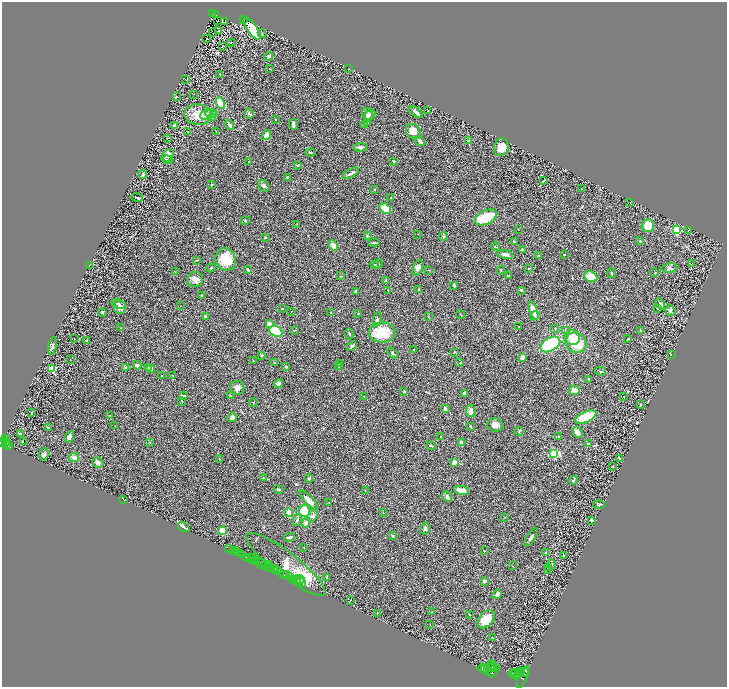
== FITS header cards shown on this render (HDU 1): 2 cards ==
NAXIS1  =                 1450
NAXIS2  =                 1369

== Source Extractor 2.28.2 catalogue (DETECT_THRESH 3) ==
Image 1450 x 1369 px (HDU 1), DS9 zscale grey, zoomed out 1/2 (1 PNG px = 2 x 2 image px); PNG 729 x 689 px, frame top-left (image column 2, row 1369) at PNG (2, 2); each listed source drawn as its Kron ellipse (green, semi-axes under 4 px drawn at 4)
Background 0.408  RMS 0.028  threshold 0.0838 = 3 sigma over >= 5 px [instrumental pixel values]
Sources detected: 323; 24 cannot appear on this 1/2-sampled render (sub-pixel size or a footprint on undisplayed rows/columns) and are neither listed nor drawn; the other 299 listed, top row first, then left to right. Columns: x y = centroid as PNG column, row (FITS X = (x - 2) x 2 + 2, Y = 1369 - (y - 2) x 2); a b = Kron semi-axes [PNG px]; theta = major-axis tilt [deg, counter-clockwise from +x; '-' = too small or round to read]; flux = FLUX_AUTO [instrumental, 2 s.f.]
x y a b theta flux
213 14 3 2 - 82
216 15 2 1 - 2.9
244 19 2 2 - 40
218 21 2 1 - 2.9
224 22 2 1 - 1.4
252 29 13 5 -55 360
218 31 2 2 - 32
212 33 2 1 - 1.6
262 33 4 2 - 3.1
207 39 2 1 - 1.6
231 42 2 1 - 2.6
222 47 3 1 - 1.9
269 56 4 2 - 11
270 69 2 1 - 1.6
349 69 2 1 - 1.5
220 75 4 2 - 3.1
185 79 2 1 - 2.6
194 94 2 1 - 1.9
176 96 2 2 - 5.1
220 103 6 4 -62 95
428 111 2 1 - 1.9
416 112 7 3 -35 15
211 113 6 3 -9 27
249 113 5 4 - 7
198 115 13 10 -9 92
207 115 6 5 - 18
368 115 7 5 -77 15
370 115 6 4 48 8.5
212 117 3 3 - 7.2
275 119 2 2 - 7
368 123 2 1 - 1.6
293 124 5 3 - 20
364 124 3 2 - 3.4
175 125 4 2 - 7.9
229 125 5 3 - 17
413 131 7 7 - 57
188 132 2 1 - 1.7
216 132 3 2 - 2.9
267 135 5 3 - 46
167 138 3 1 - 2.2
420 141 5 3 - 17
469 141 3 2 - 5.7
360 147 7 4 5 16
501 147 9 7 77 61
310 152 5 2 - 5.7
168 155 7 5 49 24
168 160 5 2 - 3.7
248 161 2 1 - 1.6
394 161 2 2 - 27
297 165 3 3 - 4.5
351 173 9 3 28 16
143 174 5 2 - 6.2
287 177 2 2 - 2.6
543 181 4 2 - 4.1
211 185 2 2 - 3.9
264 186 6 5 - 15
582 189 3 1 - 1.8
374 190 2 2 - 2.3
137 198 6 2 -18 7.8
391 198 2 2 - 2.2
630 203 2 1 - 1.8
385 208 6 4 -39 79
486 217 11 7 26 190
245 221 4 2 - 5.1
297 224 3 2 - 2.2
648 226 6 6 - 89
518 229 2 2 - 2.5
676 230 3 3 - 400
688 231 2 2 - 2.2
418 234 2 2 - 1.4
367 236 3 3 - 4.9
444 236 4 4 - 8.6
265 237 2 2 - 5.2
639 241 3 3 - 4.3
515 242 4 2 - 4.5
374 243 6 2 -1 6.1
333 245 6 4 -63 36
495 247 4 2 - 4.6
522 249 4 3 - 5.7
505 254 8 3 -9 26
564 255 2 2 - 8
539 256 4 3 - 4.2
226 259 11 10 - 140
196 260 2 2 - 2.3
691 263 2 1 - 34
374 264 3 2 - 3.2
378 264 5 3 - 6.6
89 265 3 1 - 2.1
418 267 8 5 65 23
211 268 5 3 - 6.4
529 268 3 2 - 2.6
669 268 8 4 7 12
248 270 4 3 - 11
429 270 2 2 - 5
501 270 4 2 - 2.7
175 272 2 2 - 2.5
611 273 5 2 - 4.1
655 273 4 1 - 2.1
341 276 4 2 - 3.9
508 276 3 2 - 4.6
591 277 7 5 -24 100
195 279 8 7 - 27
385 280 4 2 - 4.5
454 285 4 2 - 6.6
388 290 2 2 - 3.3
419 290 4 3 - 8.1
521 290 3 2 - 6.2
355 291 3 2 - 8.2
202 295 2 2 - 4.7
119 304 7 3 -16 9.3
660 304 6 3 -61 10
180 306 2 2 - 1.5
120 307 7 6 - 22
657 308 3 3 - 3.6
282 309 3 2 - 2.8
533 310 10 3 -68 37
291 311 3 2 - 2.6
670 311 5 4 - 13
102 312 4 3 - 11
331 313 3 2 - 3.2
358 313 2 2 - 1.9
461 315 4 2 - 3
205 316 4 3 - 8.3
428 316 3 2 - 3
534 316 4 3 - 16
377 319 7 3 76 9.5
270 324 2 2 - 62
519 326 3 2 - 1.8
121 327 2 2 - 1.9
555 328 3 2 - 3.5
294 330 3 2 - 3.2
565 330 3 3 - 4.4
640 330 4 2 - 2.9
276 331 7 5 -33 270
382 333 13 10 0 200
349 334 5 3 - 6
74 338 2 1 - 1.2
573 338 7 7 - 72
628 339 3 2 - 2.8
86 340 3 3 - 4.2
576 343 11 9 -31 150
550 344 11 6 30 520
52 346 9 3 77 9.9
352 346 6 3 45 8.8
414 349 3 2 - 3
454 352 3 2 - 4.8
392 353 6 3 -48 8.5
671 354 2 1 - 1.6
262 355 3 3 - 5.5
522 357 4 3 - 22
70 359 3 2 - 2.2
253 360 2 1 - 1.5
275 362 2 2 - 1.7
340 363 3 2 - 3.1
460 363 3 2 - 2.7
137 365 4 3 - 15
125 367 4 2 - 6.8
286 367 3 3 - 7.1
339 367 3 2 - 4.6
52 368 3 3 - 290
148 368 3 3 - 5.5
151 369 4 3 - 16
600 371 5 2 - 5.5
161 376 2 2 - 4.2
173 376 2 2 - 2.7
589 379 3 3 - 4
278 383 5 4 - 13
237 388 7 6 - 26
574 390 5 4 - 35
404 391 3 3 - 4.4
464 393 3 3 - 18
184 395 4 2 - 6.6
230 396 4 2 - 3.3
364 396 2 1 - 1.6
624 396 2 2 - 2.2
182 401 3 2 - 2.8
253 403 4 2 - 2.3
640 405 3 1 - 3
445 409 4 2 - 18
471 411 6 4 -79 25
31 412 3 2 - 3.6
110 416 3 2 - 2.7
232 417 5 4 - 18
586 417 11 5 25 180
495 425 8 6 -20 27
115 426 2 2 - 1.9
48 427 2 2 - 5.5
471 427 4 3 - 4.6
519 431 4 3 - 4.9
577 432 6 5 - 31
20 434 4 3 - 8.6
558 436 3 3 - 3.7
69 437 6 4 58 23
440 437 3 2 - 2.7
5 439 4 3 - 420
5 441 4 1 - 390
3 442 4 3 - 740
23 442 2 1 - 58
7 443 3 1 - 150
150 443 4 2 - 4.2
462 443 3 2 - 47
588 444 3 3 - 12
6 445 2 2 - 170
9 446 3 2 - 170
431 446 5 2 - 5.9
554 453 3 3 - 610
44 454 6 5 - 18
74 457 5 4 - 24
219 458 3 2 - 3
619 459 3 2 - 6.3
454 462 2 2 - 100
98 463 6 5 - 21
612 466 2 1 - 2.5
264 478 2 1 - 1.5
309 479 4 4 - 6.7
573 480 5 3 - 5.4
278 489 5 3 - 6.2
462 490 7 3 -10 58
365 491 3 2 - 1.9
447 497 6 4 -51 21
123 499 3 1 - 1.9
309 500 13 4 -45 54
329 502 2 2 - 3.4
599 505 6 3 -7 8.3
304 511 6 5 - 120
289 512 2 2 - 110
384 513 2 2 - 2.4
313 515 7 4 62 15
505 517 3 2 - 2.1
297 520 6 3 65 10
591 520 2 2 - 6.8
306 523 5 3 - 24
184 527 6 3 -33 11
425 528 6 4 78 12
222 530 3 2 - 210
392 535 3 3 - 5.2
290 537 5 2 - 14
531 537 10 3 58 15
304 547 2 2 - 1.7
228 549 4 1 - 27
484 550 2 2 - 2.1
233 551 3 2 - 77
236 551 2 1 - 8.9
238 553 2 2 - 130
546 553 3 2 - 4.6
241 555 2 1 - 720
563 555 4 2 - 5.3
246 557 4 2 - 92
249 557 4 1 - 97
254 557 2 1 - 220
252 560 4 1 - 27
259 560 2 1 - 280
255 561 3 2 - 630
262 562 4 2 - 380
261 564 5 1 - 150
266 564 2 2 - 49
269 564 2 1 - 530
286 564 49 12 -38 270
551 564 5 3 - 6.4
512 566 2 2 - 2.1
267 567 3 1 - 410
549 567 2 1 - 1.4
271 568 2 1 - 350
274 568 3 2 - 810
276 570 3 1 - 190
278 570 3 2 - 610
548 570 2 2 - 1.3
284 574 3 2 - 590
287 575 2 1 - 740
289 577 2 2 - 850
326 577 2 2 - 5.3
293 579 3 2 - 270
297 580 5 3 - 500
299 580 5 3 - 240
298 581 2 1 - 320
485 581 3 3 - 12
301 583 5 3 - 86
497 594 5 3 - 26
350 600 3 2 - 2.2
431 612 2 2 - 1.9
377 613 2 1 - 1.9
469 615 3 2 - 3.1
486 619 10 7 46 100
430 624 3 1 - 1.7
492 638 4 1 - 2.2
490 666 6 2 47 2600
493 667 4 2 - 1900
495 667 3 1 - 1300
483 668 5 2 - 2600
485 669 4 4 - 5900
487 671 3 2 - 2000
521 671 4 2 - 1800
492 672 6 4 71 3900
524 672 5 3 - 2900
519 673 3 2 - 940
513 674 4 2 - 3300
516 674 5 3 - 3700
518 675 4 2 - 2700
523 677 12 4 66 3600
At the frame edge (FLAGS 8, measured only in part): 1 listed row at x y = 3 442
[24 sub-pixel or undisplayed-footprint detections neither listed nor drawn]